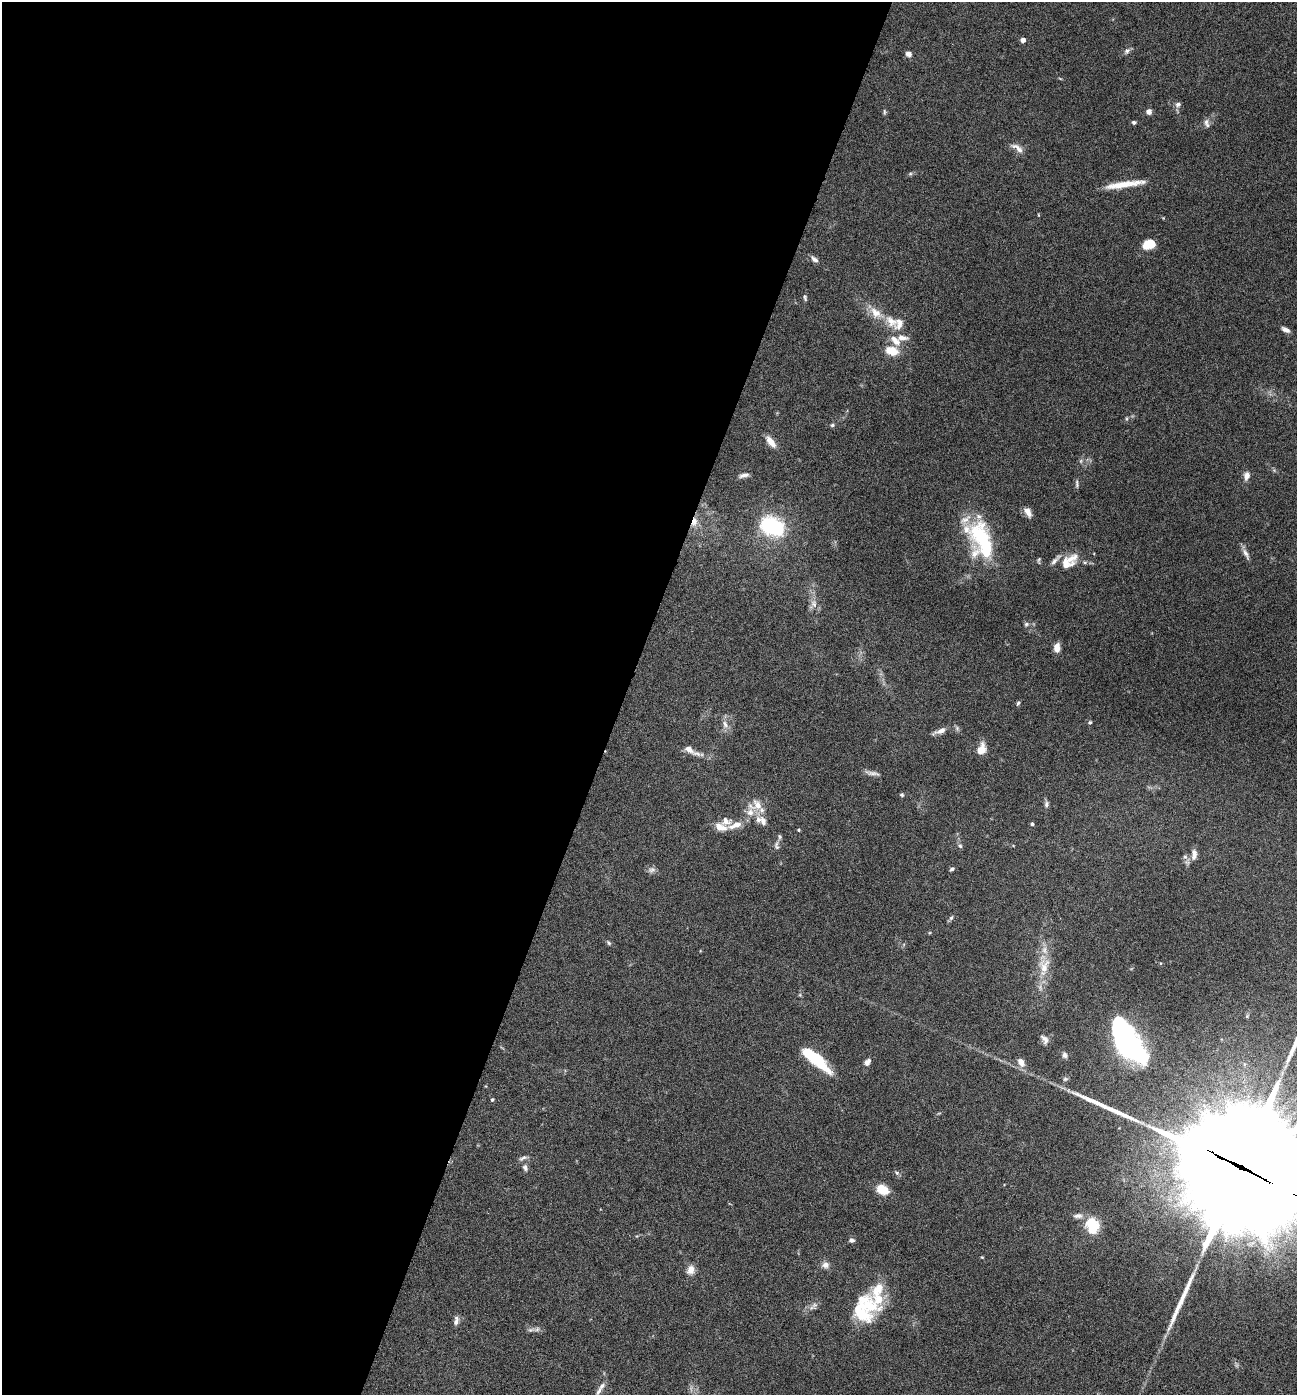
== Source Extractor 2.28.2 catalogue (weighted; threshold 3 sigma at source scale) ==
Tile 5 of 4 x 4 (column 1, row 2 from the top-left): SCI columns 272-1566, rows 2789-4181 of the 5587 x 5578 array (HDU 1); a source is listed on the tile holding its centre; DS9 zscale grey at full resolution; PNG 1299 x 1397 px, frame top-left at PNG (2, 2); no overlay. Shown black and unused: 48% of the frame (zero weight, under 4 of 8 exposures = <1% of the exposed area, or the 3 px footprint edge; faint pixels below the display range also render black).
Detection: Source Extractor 2.28.2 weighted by HDU 2 'WHT'; one run over the whole footprint, this tile lists its part. Background 0.0936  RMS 0.0046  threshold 0.0187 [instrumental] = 3 sigma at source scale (4.09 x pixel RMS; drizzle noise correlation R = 1.36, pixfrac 0.8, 0.05/0.05 arcsec/px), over >= 5 px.
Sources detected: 115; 1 too faint to see at this stretch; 4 inside a brighter object's white glare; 3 long thin detections or spike segments (spike, bleed or trail) — not listed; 23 inside a brighter listed object's ellipse — not listed separately; the other 84 listed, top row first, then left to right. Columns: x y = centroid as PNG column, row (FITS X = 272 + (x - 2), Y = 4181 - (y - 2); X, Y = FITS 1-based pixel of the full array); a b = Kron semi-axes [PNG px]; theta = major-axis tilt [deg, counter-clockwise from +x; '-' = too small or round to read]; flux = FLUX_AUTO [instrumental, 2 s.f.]
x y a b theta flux
1023 40 4 4 - 3.4
1127 51 9 7 59 1.3
908 54 7 6 - 1.7
1178 105 8 7 - 1.4
884 112 7 4 -82 0.65
1149 112 6 5 - 2.1
1134 122 5 4 - 0.94
1206 123 13 6 -76 1.6
1017 148 21 7 -35 3
910 174 6 4 19 0.66
1124 184 47 7 8 9.6
1148 244 12 8 21 9.6
814 259 11 6 -42 1.6
805 298 9 4 -80 0.82
891 321 21 14 -42 6.6
1286 330 10 5 -29 1.8
895 341 18 9 -49 5
892 351 14 10 -15 6.7
832 425 6 5 - 0.71
771 442 15 6 -52 4.3
1081 461 6 4 89 0.68
744 475 12 5 14 1.7
1246 476 9 6 79 2.6
1077 484 11 4 -86 0.97
1028 512 12 7 -62 3
694 522 13 7 78 3.3
772 526 26 18 -26 34
977 533 37 23 76 22
1246 554 18 6 -61 2.2
1071 558 20 14 25 6.4
1039 560 9 4 85 0.67
814 604 12 8 -72 2.6
1026 624 7 6 - 0.98
1057 648 9 7 87 3.7
1018 703 6 4 69 0.7
1090 722 5 5 - 0.68
725 724 12 8 -67 2.5
940 731 18 6 21 3.1
981 749 12 8 69 5.4
691 750 27 7 -26 4.3
872 773 21 5 -10 2
902 795 5 5 - 0.69
1046 804 10 6 84 1.2
757 805 17 13 -16 6
763 821 14 9 -70 2.9
1032 824 4 4 - 0.71
735 825 20 8 21 4.4
799 830 4 4 - 0.42
777 846 12 6 -80 1.4
960 846 7 5 -82 0.88
1194 854 14 7 87 2.4
1185 857 8 6 -88 1.3
952 869 5 4 - 0.95
652 870 11 8 11 1.6
951 918 7 5 59 0.87
609 943 8 4 -49 0.72
1160 963 5 3 - 0.34
1044 966 30 16 82 10
1247 1016 5 5 - 0.63
1045 1039 13 7 -60 2
1130 1048 33 14 -38 92
1064 1055 9 6 -78 1.3
817 1060 30 11 -44 19
867 1062 9 6 45 1.8
1021 1062 8 6 -61 3.8
1065 1079 7 6 - 0.81
492 1100 4 3 - 0.52
523 1158 13 5 23 1.3
525 1167 9 7 -69 1.5
1242 1168 61 34 -28 23000
897 1173 6 5 - 0.78
882 1189 12 9 -27 8.3
1078 1216 15 7 1 2.1
1092 1227 18 17 - 10
851 1240 7 5 -19 1.2
982 1257 4 4 - 0.38
825 1265 10 8 4 2.1
690 1270 12 9 73 3.1
878 1299 24 19 -71 12
815 1305 10 7 48 1.6
863 1315 25 18 -13 12
456 1321 11 6 80 1.8
531 1330 14 5 11 1.5
599 1391 15 6 58 2.2
Overlapping masked pixels (flux is a lower limit): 2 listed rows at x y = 694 522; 1242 1168
Isophote crosses this tile's border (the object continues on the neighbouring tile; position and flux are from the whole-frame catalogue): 1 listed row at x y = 1242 1168